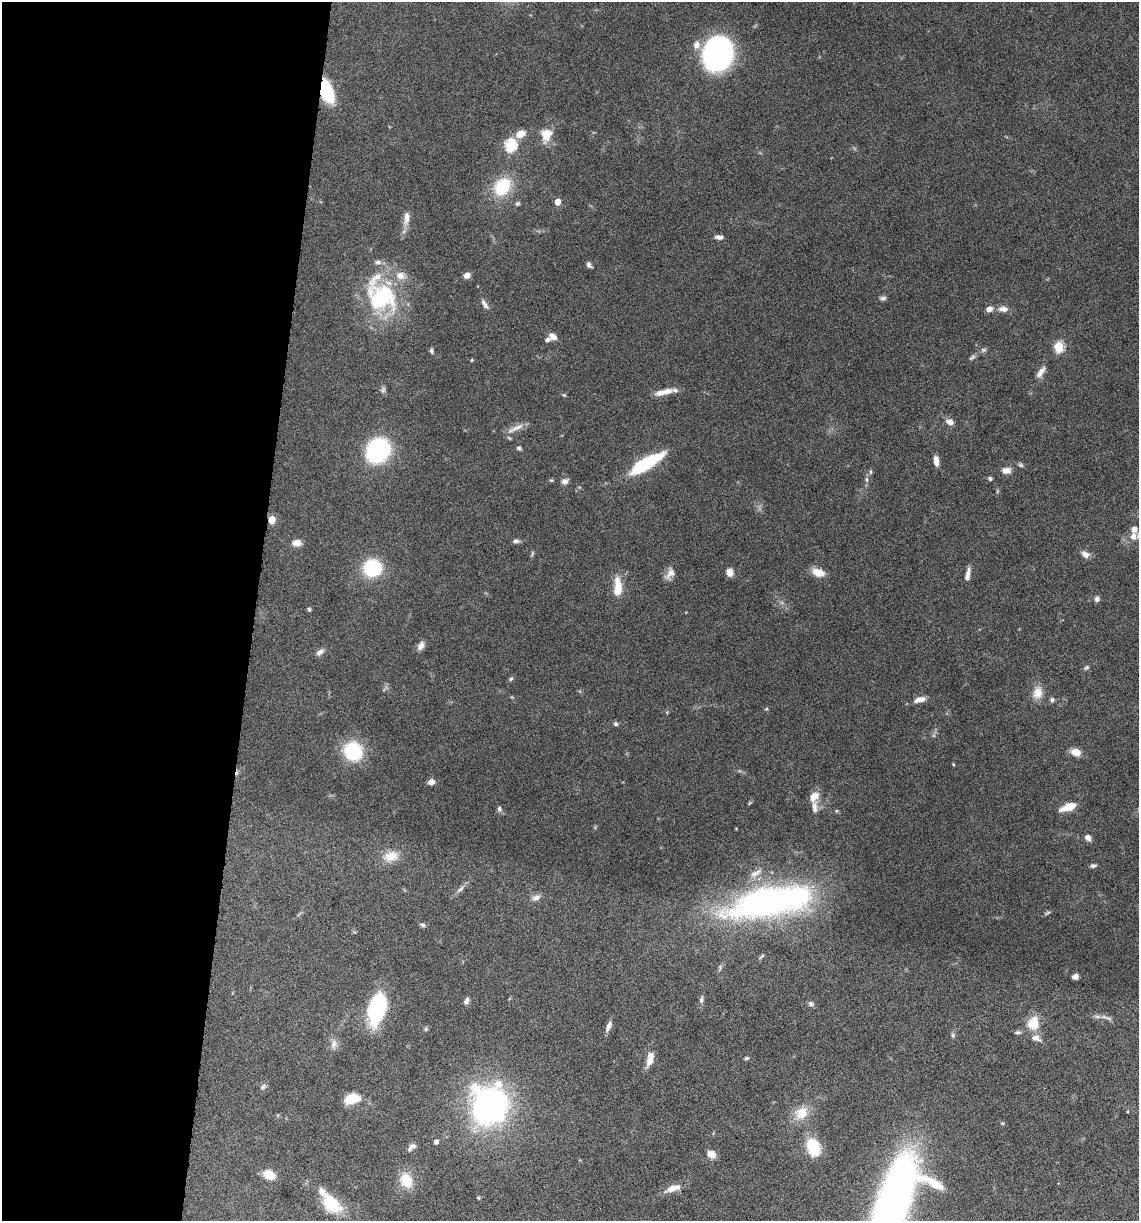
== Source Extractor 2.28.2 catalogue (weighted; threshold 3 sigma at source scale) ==
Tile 5 of 4 x 4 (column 1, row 2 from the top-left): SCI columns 237-1373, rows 2440-3658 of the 4903 x 4881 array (HDU 1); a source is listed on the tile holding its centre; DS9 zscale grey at full resolution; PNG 1141 x 1223 px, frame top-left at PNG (2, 2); no overlay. Shown black and unused: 22% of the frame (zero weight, under 10 of 20 exposures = <1% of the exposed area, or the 3 px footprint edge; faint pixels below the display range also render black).
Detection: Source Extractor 2.28.2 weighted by HDU 2 'WHT'; one run over the whole footprint, this tile lists its part. Background 0.0404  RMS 0.0025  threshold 0.0103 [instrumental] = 3 sigma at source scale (4.09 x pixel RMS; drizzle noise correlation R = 1.36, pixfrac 0.8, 0.05/0.05 arcsec/px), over >= 5 px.
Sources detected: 124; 1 cosmic-ray / hot-pixel residue — not listed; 10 inside a brighter listed object's ellipse — not listed separately; the other 113 listed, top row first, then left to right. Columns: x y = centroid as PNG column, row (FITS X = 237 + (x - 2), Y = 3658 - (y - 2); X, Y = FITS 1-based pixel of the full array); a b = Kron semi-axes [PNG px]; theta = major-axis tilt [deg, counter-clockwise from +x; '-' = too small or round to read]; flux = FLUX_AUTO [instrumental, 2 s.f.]
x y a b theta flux
696 45 11 8 78 1.7
717 53 26 22 75 70
326 91 19 9 -70 17
520 134 10 7 25 2.8
546 135 16 12 78 3.6
511 145 6 6 - 24
502 187 23 17 54 9.4
558 202 5 4 - 2.7
517 203 6 6 - 0.41
406 218 19 7 84 1.9
719 237 9 5 -5 0.88
378 262 9 6 -7 0.79
589 265 7 5 -58 0.62
467 275 6 5 - 1.4
381 297 38 33 -22 24
883 298 9 5 5 0.58
485 304 14 5 -56 0.95
989 309 7 6 - 1.4
1003 309 12 7 -4 1.5
553 336 10 7 -35 1.5
1059 347 5 5 - 16
983 350 8 6 15 0.54
431 351 7 5 -85 0.48
972 357 10 5 34 0.55
472 360 4 4 - 0.24
1041 372 18 7 56 1.5
383 390 8 6 74 0.56
675 390 12 6 -7 0.84
661 393 14 7 10 1.7
564 395 5 4 - 0.28
950 422 8 6 -24 1.5
515 428 27 6 25 1.8
519 448 6 5 - 0.45
378 450 15 12 52 46
936 461 11 5 -85 1.6
646 463 36 10 31 17
1021 465 7 5 -18 0.44
1006 470 10 7 1 1.6
870 472 7 3 90 0.33
990 478 5 4 - 0.43
866 479 8 5 -84 0.56
551 480 5 4 - 0.26
565 481 8 6 24 1.1
272 520 5 4 - 6
1133 536 11 10 - 1.9
516 541 8 5 5 0.66
297 543 11 8 -2 1.5
532 553 8 3 85 0.32
1085 554 12 8 -24 1.2
372 568 11 11 - 22
730 572 9 6 -79 1.6
818 572 15 8 -16 2.9
670 574 17 9 58 1.6
968 575 15 5 80 1.5
618 587 24 10 -90 4
1097 599 7 6 - 0.7
309 609 5 4 - 0.39
421 646 11 7 63 1.2
320 652 11 6 34 0.91
1086 668 8 5 31 0.46
511 679 6 5 - 0.38
1037 693 17 12 73 2.8
920 699 16 6 16 1.7
1052 700 6 6 - 0.61
766 709 5 3 - 0.24
616 724 6 5 - 0.48
353 751 18 17 - 14
1076 752 9 6 -21 3.2
953 764 4 3 - 0.21
431 782 6 6 - 1.2
814 796 12 9 51 2.6
1068 807 15 6 20 4.5
814 808 19 7 -89 1.6
499 809 7 5 -75 0.67
836 811 5 3 - 0.25
1088 838 7 6 - 1.2
391 856 21 13 16 3.6
1093 866 7 4 16 0.59
756 873 19 7 31 1.6
461 889 13 6 41 0.93
536 897 13 8 27 1.2
771 902 87 28 11 87
1047 913 9 4 30 0.41
422 925 8 5 -18 0.48
1075 977 6 5 - 0.87
701 1000 9 5 76 0.67
466 1001 8 5 65 0.92
811 1004 9 6 -29 0.53
377 1008 28 14 77 25
1109 1018 14 4 -21 0.77
1033 1023 17 14 84 4.3
609 1026 14 6 66 1.2
426 1029 5 5 - 0.34
1017 1032 9 4 0 0.46
334 1044 13 8 74 1.3
746 1058 6 4 4 0.34
649 1061 14 8 73 2.1
263 1087 8 6 46 0.57
352 1099 19 11 14 4.3
490 1106 25 22 77 96
801 1113 21 17 44 4.4
1002 1123 5 3 - 0.25
436 1142 4 4 - 1
412 1146 9 6 0 0.84
814 1148 9 7 -61 21
711 1154 9 7 -37 2.1
269 1175 10 7 -26 5.7
406 1180 21 15 -68 4.7
935 1184 26 9 -30 5.2
673 1188 22 8 18 2.4
478 1198 4 4 - 0.24
331 1204 28 17 -44 8.4
890 1211 91 24 72 210
Overlapping masked pixels (flux is a lower limit): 2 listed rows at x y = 326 91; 272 520
Isophote crosses this tile's border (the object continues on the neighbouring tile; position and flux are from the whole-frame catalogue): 1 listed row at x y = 890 1211